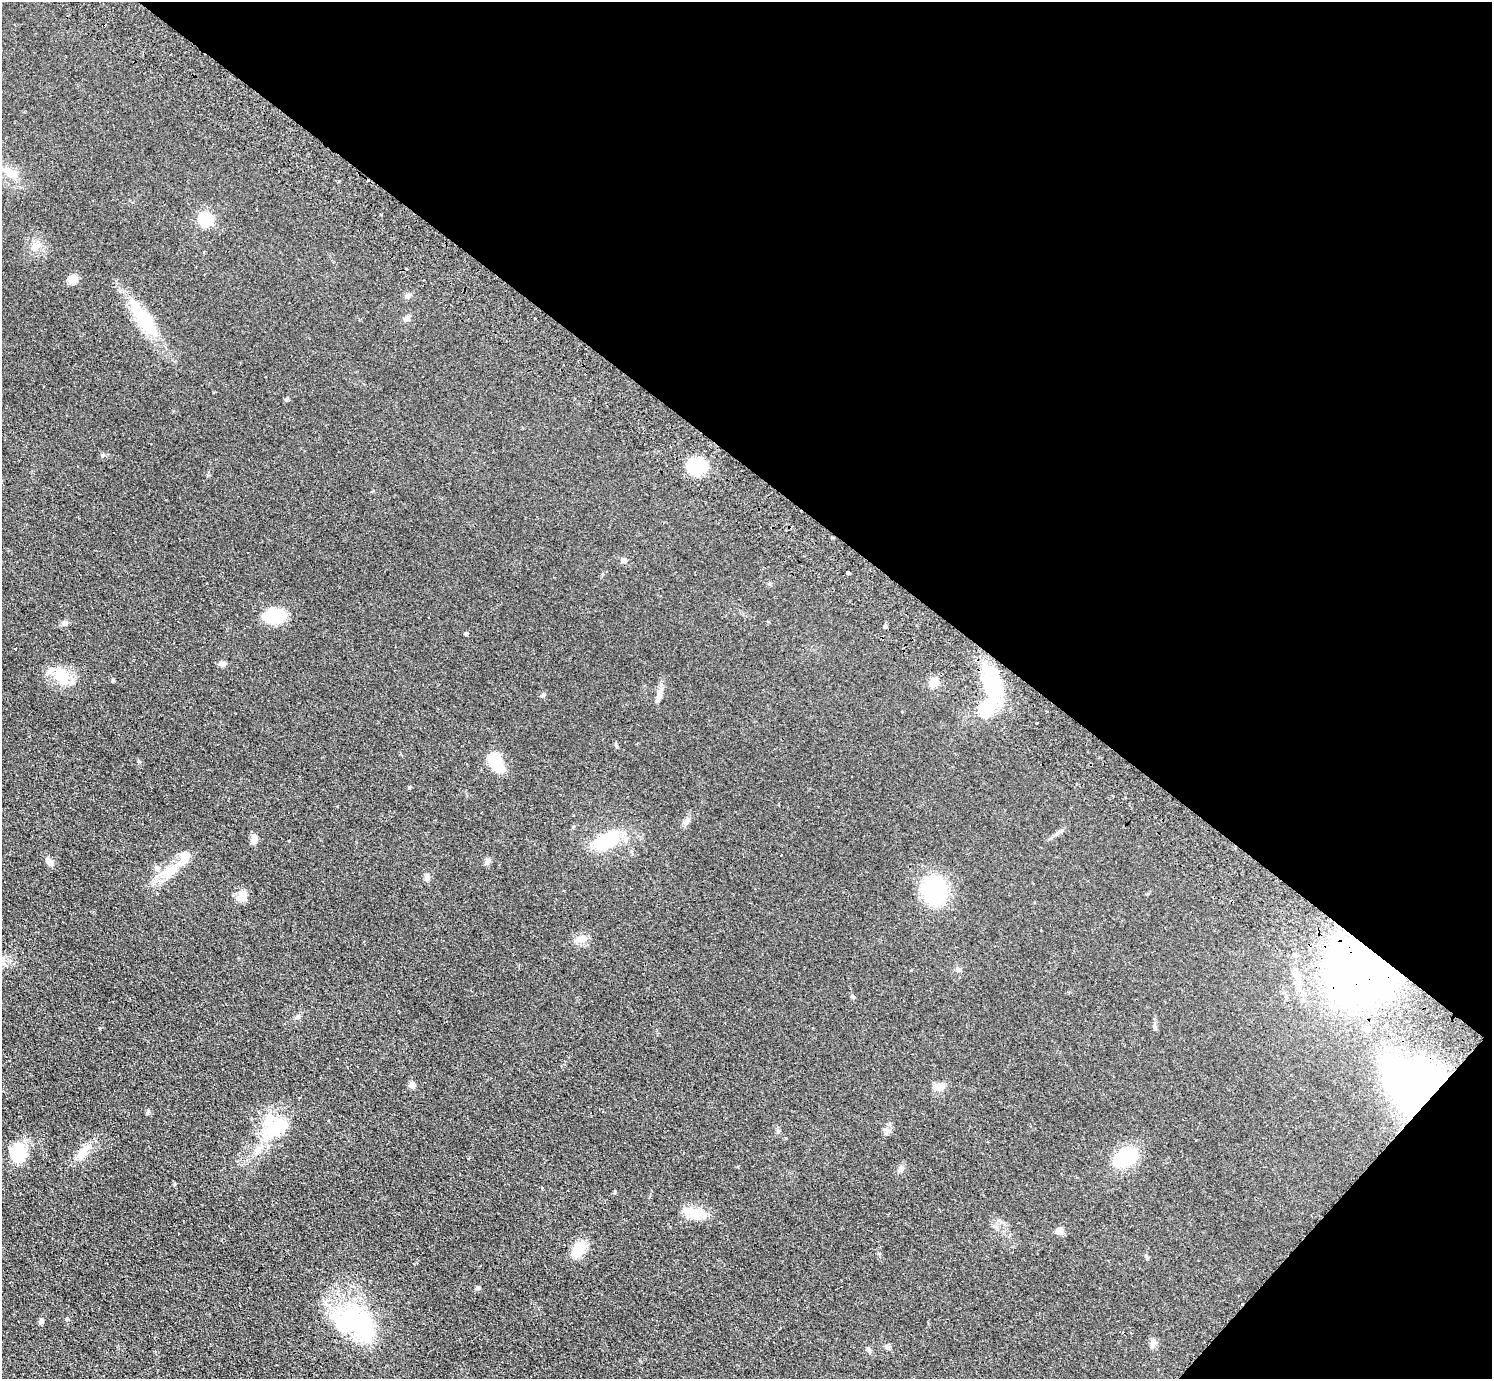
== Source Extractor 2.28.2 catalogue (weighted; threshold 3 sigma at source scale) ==
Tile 8 of 4 x 4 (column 4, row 2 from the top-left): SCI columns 4513-6002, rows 2959-4335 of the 6042 x 6058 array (HDU 1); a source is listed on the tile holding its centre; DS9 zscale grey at full resolution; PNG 1494 x 1381 px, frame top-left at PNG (2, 2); no overlay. Shown black and unused: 37% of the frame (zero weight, under 2 of 3 exposures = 3% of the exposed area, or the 3 px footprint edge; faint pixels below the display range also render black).
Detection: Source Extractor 2.28.2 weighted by HDU 2 'WHT'; one run over the whole footprint, this tile lists its part. Background 0.0829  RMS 0.0076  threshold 0.0344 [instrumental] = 3 sigma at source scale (4.5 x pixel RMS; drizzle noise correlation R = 1.50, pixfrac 1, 0.05/0.05 arcsec/px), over >= 5 px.
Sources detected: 75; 5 inside a brighter object's white glare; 5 cosmic-ray / hot-pixel residue — not listed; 3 inside a brighter listed object's ellipse — not listed separately; the other 62 listed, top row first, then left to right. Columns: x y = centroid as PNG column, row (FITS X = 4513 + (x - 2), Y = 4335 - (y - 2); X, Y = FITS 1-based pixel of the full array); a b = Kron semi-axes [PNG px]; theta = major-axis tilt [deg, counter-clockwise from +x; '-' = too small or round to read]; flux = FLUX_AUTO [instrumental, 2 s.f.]
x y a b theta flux
8 171 18 10 -34 8.6
339 181 4 3 - 1.1
205 219 7 6 - 94
36 246 10 8 12 4.1
204 252 3 3 - 2.1
73 279 11 9 24 5.4
407 296 7 7 - 2.2
407 318 8 7 - 2.1
535 318 3 2 - 1.1
144 319 45 15 -55 42
286 399 5 4 - 1.3
697 467 16 14 3 39
624 560 6 6 - 2.7
848 573 4 3 - 3.2
274 616 23 12 10 29
64 623 8 6 -2 2.2
885 627 4 3 - 3.5
465 633 4 4 - 1.4
15 649 3 3 - 1.5
222 664 9 7 4 2.3
62 677 26 18 -61 20
113 680 5 4 - 0.9
933 682 10 9 - 8
992 684 48 17 -81 54
659 692 14 6 61 4
543 695 6 4 70 1
1037 723 2 2 - 0.92
494 760 12 10 -88 23
409 787 5 3 - 0.74
686 821 11 3 75 2
254 840 11 8 77 4.2
289 841 3 2 - 0.86
606 841 27 18 24 36
487 860 8 7 - 2.1
49 862 13 7 -60 3.5
170 871 27 12 38 17
427 877 8 6 -88 2.4
935 891 24 18 -87 79
243 895 14 11 -81 5.8
581 939 16 9 -1 5.9
1361 969 33 28 9 710
958 970 7 4 -18 1.3
852 996 6 5 - 1.3
297 1017 7 5 15 1.7
412 1085 8 7 - 3.2
940 1086 12 8 26 6.8
1418 1087 47 38 -11 240
148 1111 6 4 45 1.1
273 1130 37 20 30 32
887 1131 10 4 56 2
83 1152 28 8 51 10
18 1153 20 16 83 26
1125 1157 18 12 34 54
468 1158 3 3 - 0.82
901 1168 10 6 29 2.3
693 1213 24 12 -21 15
1059 1230 11 7 27 3.3
579 1249 18 13 55 15
41 1321 7 6 - 1.5
361 1326 57 34 -48 75
1153 1343 9 7 65 3.3
869 1350 7 4 -45 1.4
Overlapping masked pixels (flux is a lower limit): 2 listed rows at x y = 1361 969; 1418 1087
Unlisted compact peaks at least as high as the median listed source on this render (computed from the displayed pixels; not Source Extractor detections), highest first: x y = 478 1288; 67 1318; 102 455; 138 761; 879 1253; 886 1346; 1154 1027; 174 1184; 769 584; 381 214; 778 1132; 573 827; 100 1028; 542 1188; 614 1192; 616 744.